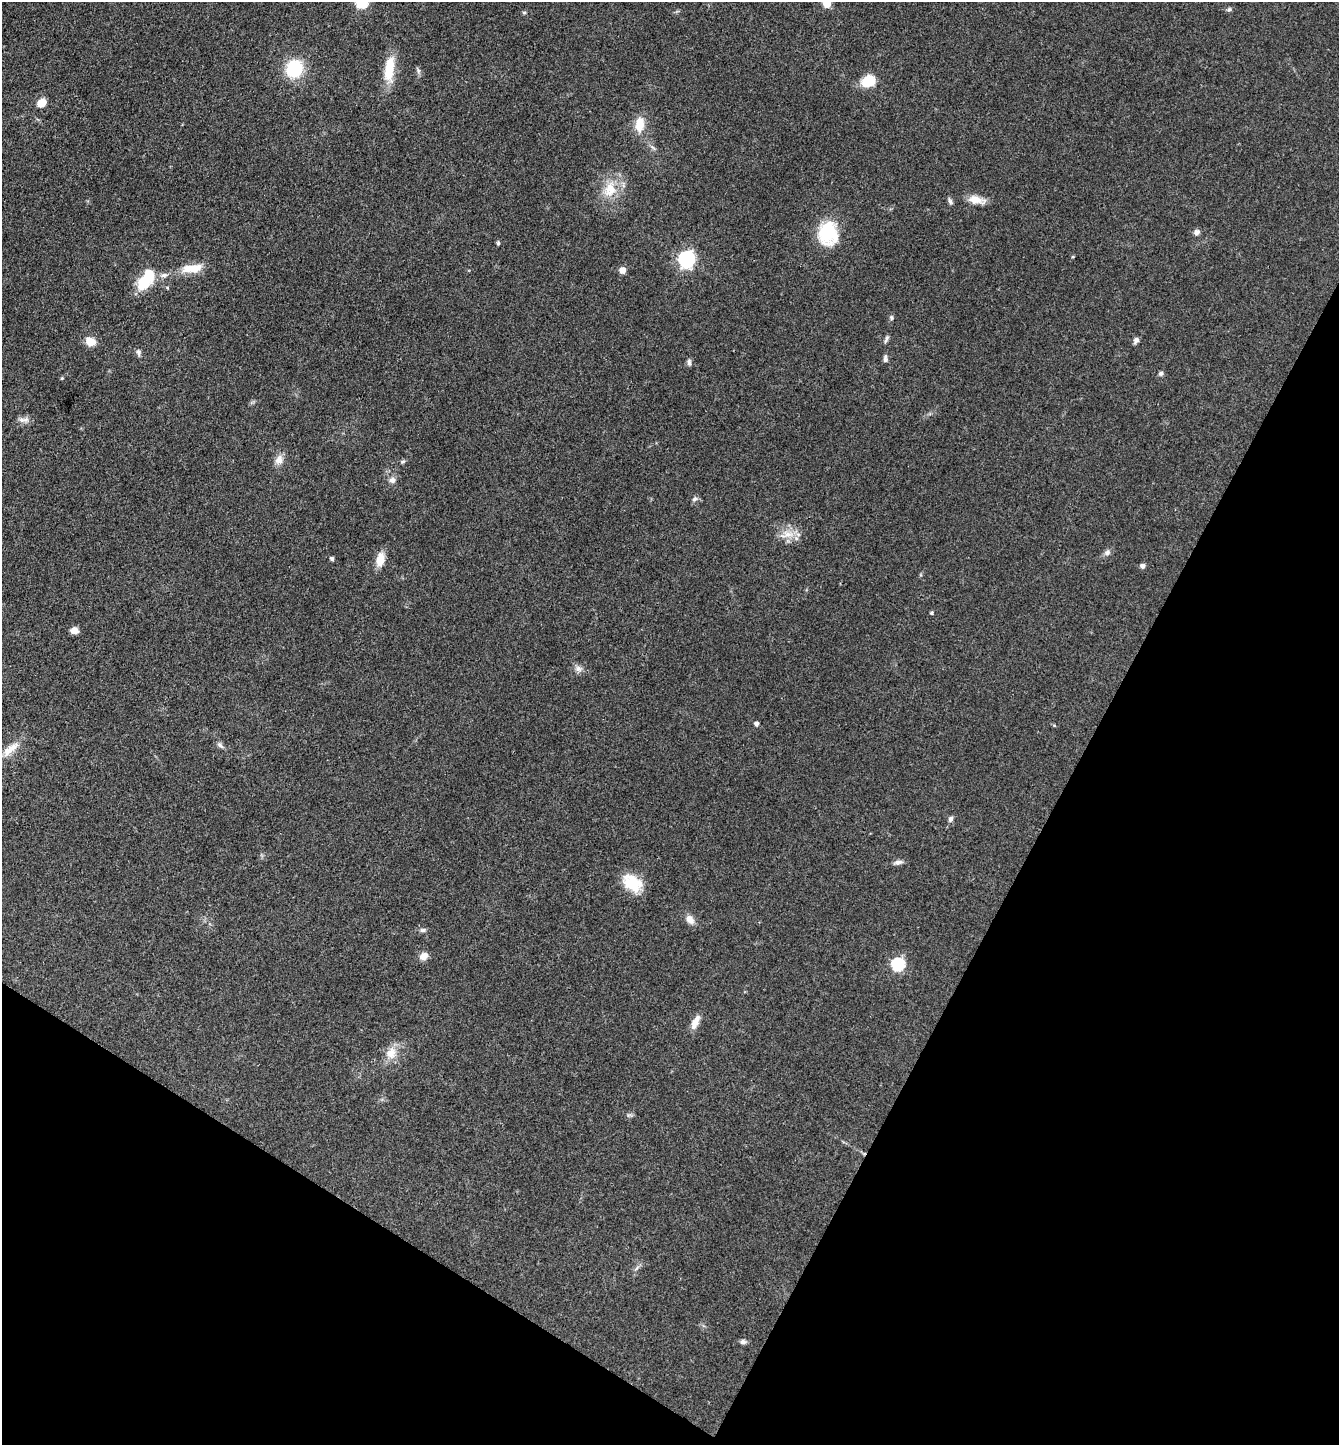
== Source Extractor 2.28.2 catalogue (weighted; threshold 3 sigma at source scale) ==
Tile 15 of 4 x 4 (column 3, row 4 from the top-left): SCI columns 2962-4298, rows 3-1445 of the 5784 x 5775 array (HDU 1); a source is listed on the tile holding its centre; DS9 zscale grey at full resolution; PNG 1341 x 1447 px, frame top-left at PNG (2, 2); no overlay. Shown black and unused: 28% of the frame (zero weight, under 3 of 4 exposures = <1% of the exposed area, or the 3 px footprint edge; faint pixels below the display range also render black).
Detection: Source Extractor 2.28.2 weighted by HDU 2 'WHT'; one run over the whole footprint, this tile lists its part. Background 0.0999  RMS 0.006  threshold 0.027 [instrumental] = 3 sigma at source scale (4.5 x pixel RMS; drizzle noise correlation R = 1.50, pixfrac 1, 0.05/0.05 arcsec/px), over >= 5 px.
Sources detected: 61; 2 inside a brighter object's white glare — not listed; the other 59 listed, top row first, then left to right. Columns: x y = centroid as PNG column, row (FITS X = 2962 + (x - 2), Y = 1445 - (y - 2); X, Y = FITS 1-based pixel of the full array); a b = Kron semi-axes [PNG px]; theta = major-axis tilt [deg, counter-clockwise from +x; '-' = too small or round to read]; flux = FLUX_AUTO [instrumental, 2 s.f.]
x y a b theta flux
362 2 6 6 - 65
827 3 5 5 - 14
1229 9 7 5 40 1.1
524 13 6 4 -1 0.74
294 69 14 13 - 36
389 69 34 12 83 17
418 70 10 5 -68 1.4
868 81 12 9 24 18
42 103 9 7 43 7.5
640 124 17 10 86 11
653 147 9 3 -45 1.2
610 189 23 17 69 16
976 200 21 9 -12 7
950 201 10 5 -73 1.4
1197 232 7 6 - 2.6
828 233 22 19 -88 34
498 243 5 4 - 0.93
686 259 7 7 - 180
195 268 19 11 21 9.6
622 270 5 5 - 6.8
164 275 14 6 10 3.2
143 283 15 11 35 21
891 318 7 5 -89 1.1
886 339 11 4 66 1.5
1136 340 7 6 - 2.1
90 341 11 9 -21 6.5
138 352 8 6 -72 1.8
885 358 10 5 89 2
689 362 10 5 -89 1.5
1161 373 6 5 - 1.7
62 378 5 3 - 0.56
22 420 10 8 -9 3
279 460 14 9 70 4.6
403 461 7 4 51 0.98
392 480 7 7 - 2.8
695 499 8 5 50 1.6
787 534 22 11 10 8.2
1107 552 9 7 45 2.1
332 559 4 4 - 1.6
380 559 16 9 79 8.1
1142 566 5 5 - 2.3
931 613 4 4 - 0.89
74 630 8 7 - 4
578 668 11 8 -11 2.9
756 724 5 5 - 1.9
1054 725 5 3 - 0.56
220 745 10 6 -48 1.9
10 749 30 10 40 9.2
950 819 7 6 - 1.9
898 862 13 6 9 2.3
632 883 24 16 -36 18
690 919 13 9 -54 4.2
422 930 7 5 1 1.5
424 956 9 8 - 4.7
898 964 7 6 - 75
695 1022 20 8 64 5.7
391 1053 18 14 72 8.4
637 1268 9 3 45 1.3
743 1342 8 6 -3 1.9
Isophote crosses this tile's border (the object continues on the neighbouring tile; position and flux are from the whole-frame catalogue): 2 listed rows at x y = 362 2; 827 3